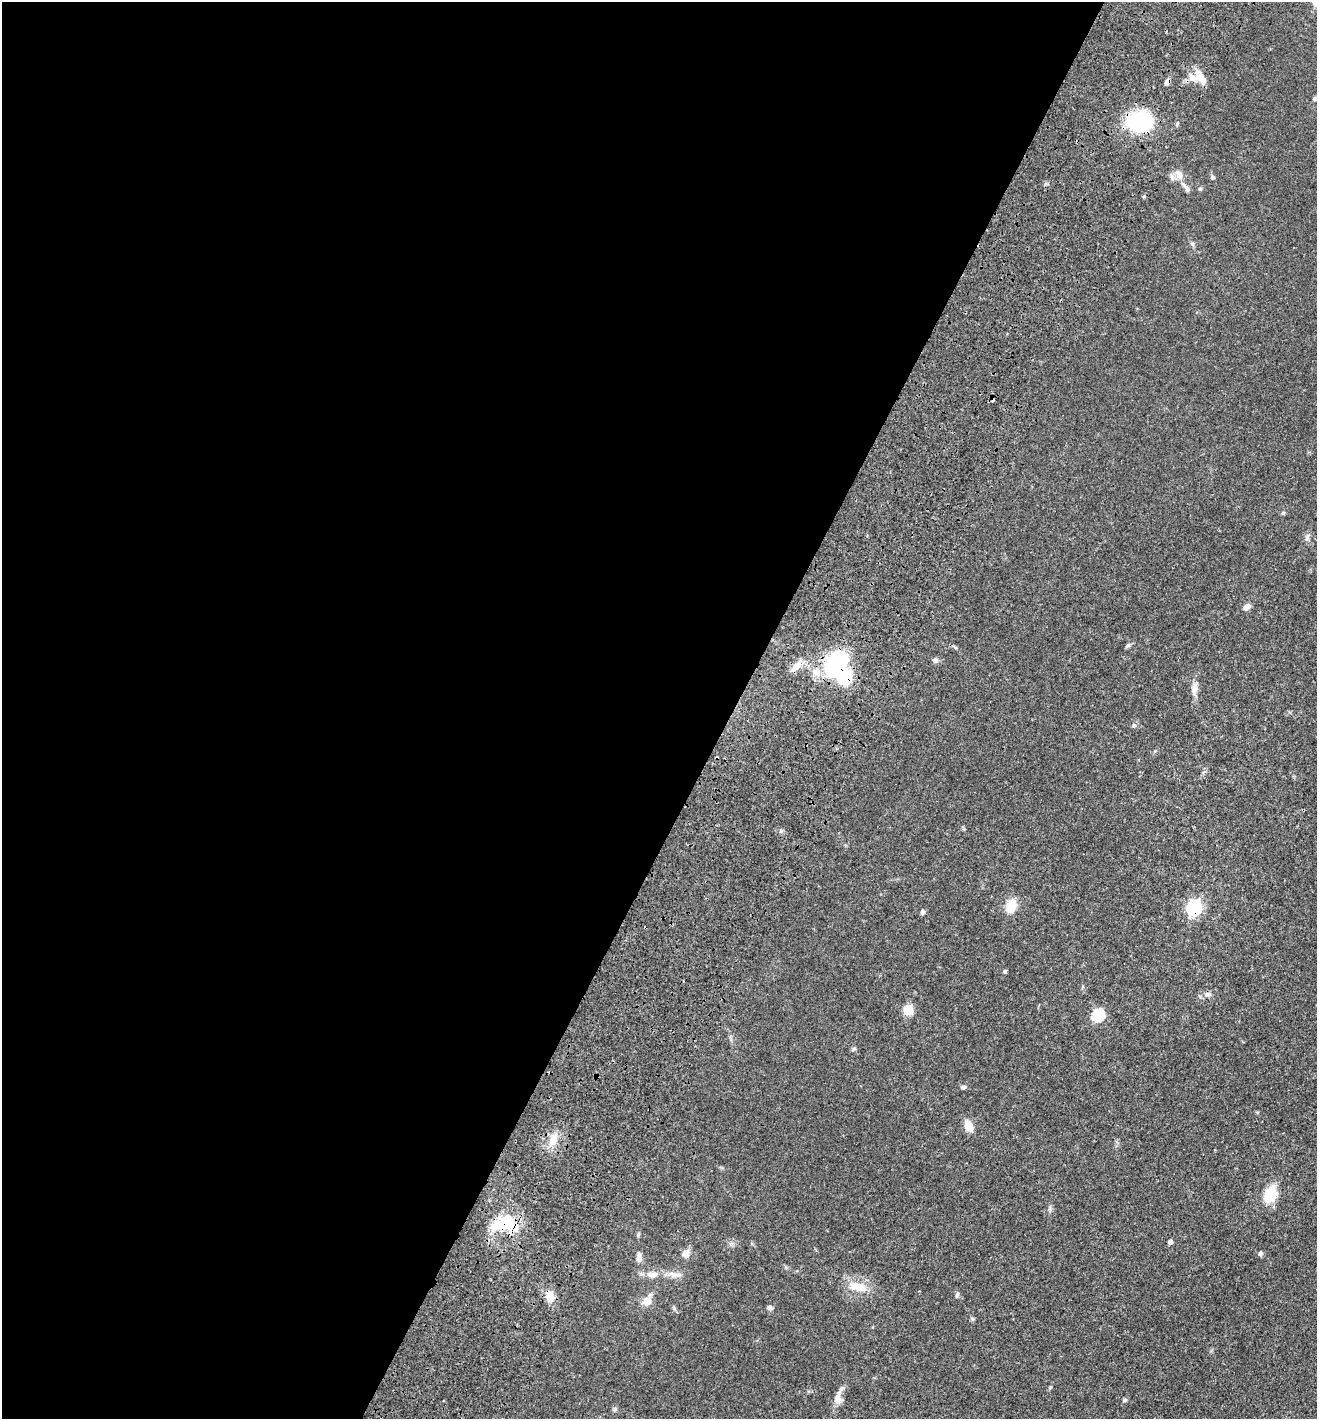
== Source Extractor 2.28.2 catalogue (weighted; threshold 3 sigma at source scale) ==
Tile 5 of 4 x 4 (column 1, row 2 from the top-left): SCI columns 335-1649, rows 2973-4389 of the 6066 x 6001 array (HDU 1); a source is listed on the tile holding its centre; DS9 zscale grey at full resolution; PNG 1319 x 1421 px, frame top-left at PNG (2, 2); no overlay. Shown black and unused: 56% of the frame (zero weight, under 3 of 4 exposures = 11% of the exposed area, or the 3 px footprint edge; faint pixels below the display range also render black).
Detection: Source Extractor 2.28.2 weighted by HDU 2 'WHT'; one run over the whole footprint, this tile lists its part. Background 0.0631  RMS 0.0045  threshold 0.0202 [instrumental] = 3 sigma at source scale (4.5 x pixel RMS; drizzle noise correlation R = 1.50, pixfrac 1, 0.05/0.05 arcsec/px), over >= 5 px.
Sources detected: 59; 2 inside a brighter object's white glare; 2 cosmic-ray / hot-pixel residue — not listed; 6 inside a brighter listed object's ellipse — not listed separately; the other 49 listed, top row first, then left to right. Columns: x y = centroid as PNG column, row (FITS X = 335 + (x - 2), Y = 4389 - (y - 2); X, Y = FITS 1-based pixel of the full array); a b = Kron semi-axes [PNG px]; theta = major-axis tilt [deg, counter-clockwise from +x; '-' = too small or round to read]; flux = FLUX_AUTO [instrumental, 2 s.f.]
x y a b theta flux
1316 2 9 9 - 2.6
1200 76 21 8 -55 5.2
1167 82 8 6 51 1.8
1315 99 5 5 - 0.77
1140 122 25 18 -2 39
1179 174 12 8 -65 2.9
1213 177 5 5 - 0.7
1187 189 10 5 -72 1.3
1200 189 5 4 - 0.66
1144 196 4 4 - 0.56
1192 244 6 5 - 0.82
1283 513 6 4 45 0.58
1307 537 9 5 71 1.2
1247 607 8 6 27 2.4
1128 645 8 5 45 0.87
935 660 7 6 - 1.3
794 668 13 6 28 2.9
833 668 24 20 -83 25
1194 689 15 8 85 2.8
1134 725 6 6 - 0.87
781 830 6 5 - 0.81
1011 906 18 11 75 6.7
1194 907 7 6 - 86
922 912 6 5 - 0.98
1005 971 5 4 - 0.66
1208 994 10 7 4 1.8
908 1010 10 9 - 6.7
1098 1015 6 6 - 42
854 1049 6 4 30 0.67
963 1087 7 5 4 0.98
969 1126 11 7 -63 6.2
553 1140 17 10 62 5.6
1270 1195 17 12 65 13
507 1219 40 20 26 15
1170 1242 4 4 - 1.9
685 1253 11 10 - 2.5
1260 1254 6 5 - 0.93
639 1257 13 6 90 2.1
652 1274 15 8 -7 3.9
675 1274 23 5 -9 2.8
858 1287 23 11 -15 8.2
957 1295 8 4 74 0.85
550 1296 14 10 -76 5
647 1301 6 6 - 7.3
674 1308 7 4 -54 0.72
770 1308 7 6 - 0.95
838 1398 20 9 79 3.8
1125 1400 6 4 71 0.63
614 1409 7 4 89 0.74
Overlapping masked pixels (flux is a lower limit): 4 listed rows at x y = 1167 82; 1140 122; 1194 907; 507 1219
Isophote crosses this tile's border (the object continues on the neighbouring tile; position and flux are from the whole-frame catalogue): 1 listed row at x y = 1316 2
Unlisted compact peaks at least as high as the median listed source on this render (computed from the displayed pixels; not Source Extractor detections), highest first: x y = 972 1319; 1050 1387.